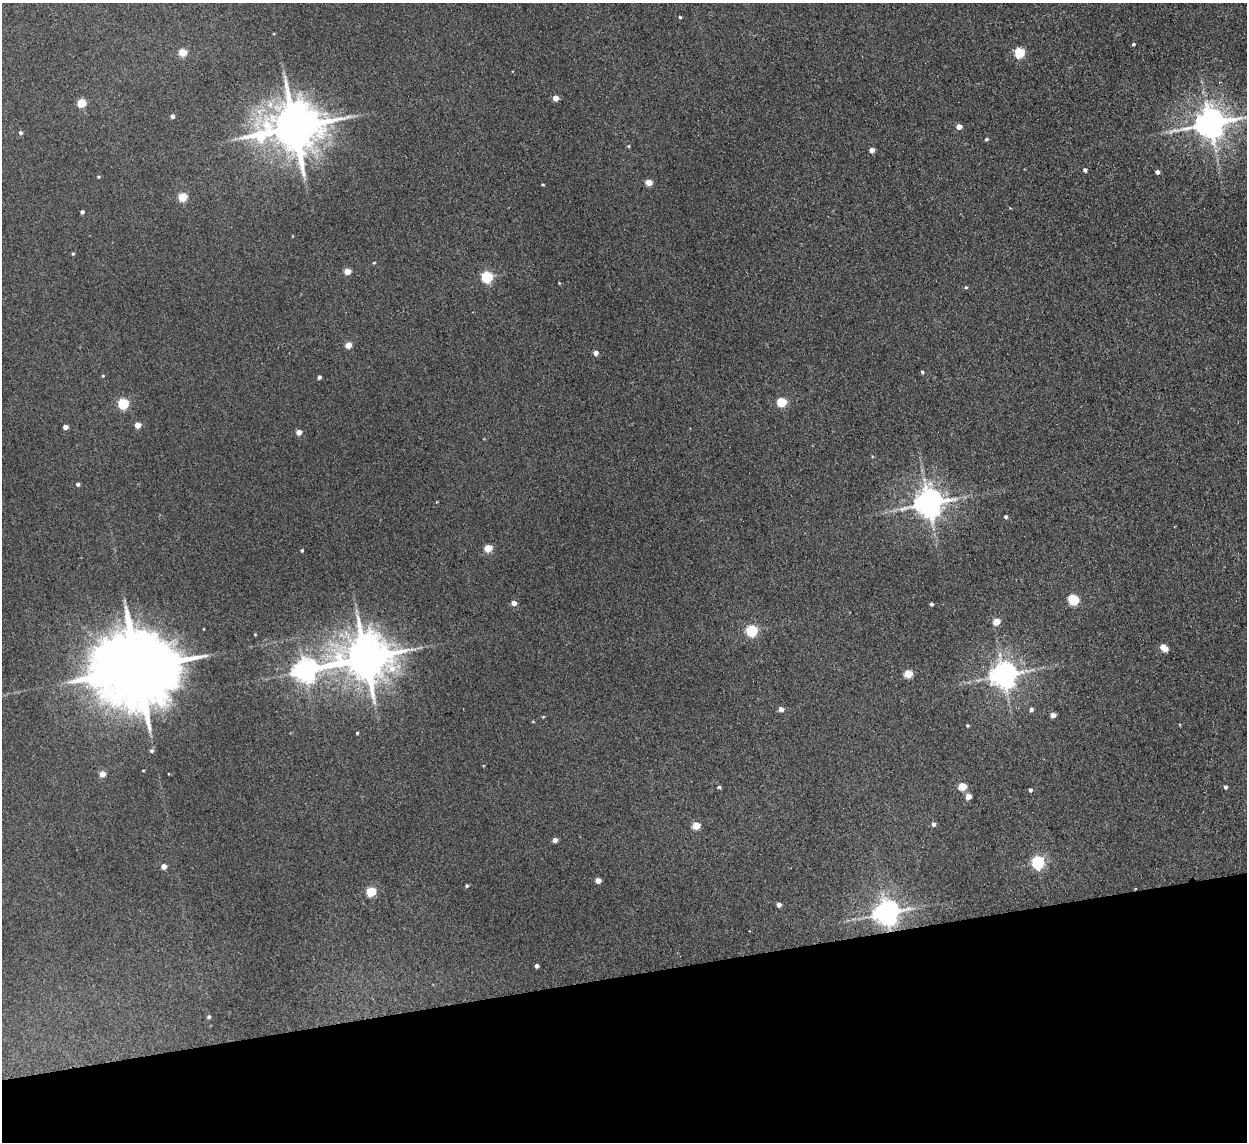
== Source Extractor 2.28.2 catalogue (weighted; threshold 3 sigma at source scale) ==
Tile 14 of 4 x 4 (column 2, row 4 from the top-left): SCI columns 1297-2541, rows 154-1293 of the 5083 x 4981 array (HDU 1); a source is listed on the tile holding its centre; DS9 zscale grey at full resolution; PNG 1249 x 1144 px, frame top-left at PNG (2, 3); no overlay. Shown black and unused: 15% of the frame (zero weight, under 2 of 3 exposures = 3% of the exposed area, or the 3 px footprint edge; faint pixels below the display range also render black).
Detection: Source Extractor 2.28.2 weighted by HDU 2 'WHT'; one run over the whole footprint, this tile lists its part. Background 0.0671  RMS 0.0097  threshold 0.0438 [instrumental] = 3 sigma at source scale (4.5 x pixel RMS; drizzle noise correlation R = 1.50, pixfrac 1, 0.05/0.05 arcsec/px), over >= 5 px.
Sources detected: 81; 1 cosmic-ray / hot-pixel residue — not listed; the other 80 listed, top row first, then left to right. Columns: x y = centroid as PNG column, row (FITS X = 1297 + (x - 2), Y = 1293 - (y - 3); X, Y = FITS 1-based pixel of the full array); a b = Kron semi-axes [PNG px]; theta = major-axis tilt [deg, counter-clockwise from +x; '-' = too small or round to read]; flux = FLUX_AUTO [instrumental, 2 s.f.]
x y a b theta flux
680 17 3 3 - 1.2
1133 44 4 3 - 1.4
1019 52 5 5 - 75
182 53 5 4 - 29
555 98 4 4 - 12
82 103 5 5 - 42
172 116 4 4 - 4
1210 123 10 8 12 2000
294 127 17 13 12 5800
959 127 4 4 - 8.4
20 133 5 4 - 2.3
986 139 4 4 - 1.6
628 146 4 4 - 1
872 150 4 4 - 7
1085 170 4 4 - 2.6
1157 172 4 4 - 3.3
98 177 4 4 - 1.1
649 182 5 4 - 20
543 185 3 3 - 0.94
182 197 5 5 - 38
82 212 4 4 - 2.3
73 254 4 3 - 1.2
374 263 4 3 - 0.94
347 272 5 4 - 18
487 277 5 5 - 110
559 283 3 3 - 0.66
966 287 5 4 - 1.4
348 345 4 4 - 18
595 353 4 4 - 6.4
922 372 4 4 - 1.5
103 376 4 3 - 0.94
319 377 4 4 - 3.1
781 402 5 5 - 55
123 404 5 5 - 83
137 425 4 4 - 12
65 427 4 4 - 6.9
299 432 4 4 - 9.2
78 484 4 4 - 2.3
928 503 9 8 - 1600
1006 517 4 4 - 2.4
488 548 5 5 - 25
302 550 4 3 - 1.2
1073 600 7 5 -48 66
514 603 4 4 - 7.5
931 604 4 3 - 2.3
996 622 5 4 - 19
752 631 5 5 - 97
255 634 3 3 - 0.78
1164 648 7 4 -42 18
365 658 14 12 7 4400
136 669 26 18 6 17000
304 671 9 7 16 880
908 674 5 5 - 31
1003 675 8 8 - 1200
781 709 4 4 - 6.3
1031 709 4 4 - 3.1
1053 715 4 4 - 6.7
543 717 5 3 - 0.8
533 722 5 3 - 0.75
967 725 3 3 - 1.1
357 733 3 3 - 1
152 751 5 5 - 1.9
102 774 4 4 - 13
962 786 5 5 - 26
719 787 4 3 - 1.8
1225 787 4 4 - 2.2
1030 790 4 4 - 2.5
968 796 4 4 - 9.4
934 824 4 4 - 3.2
696 826 5 5 - 22
555 840 4 4 - 5.9
1038 862 6 5 - 180
164 866 4 4 - 8.7
598 881 4 4 - 9.2
467 886 4 4 - 1.6
371 892 5 5 - 53
779 905 4 4 - 4.8
886 913 8 7 - 1100
537 966 4 4 - 2.9
209 1017 4 4 - 1.8
Isophote crosses this tile's border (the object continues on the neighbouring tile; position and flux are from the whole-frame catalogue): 1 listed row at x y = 1210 123